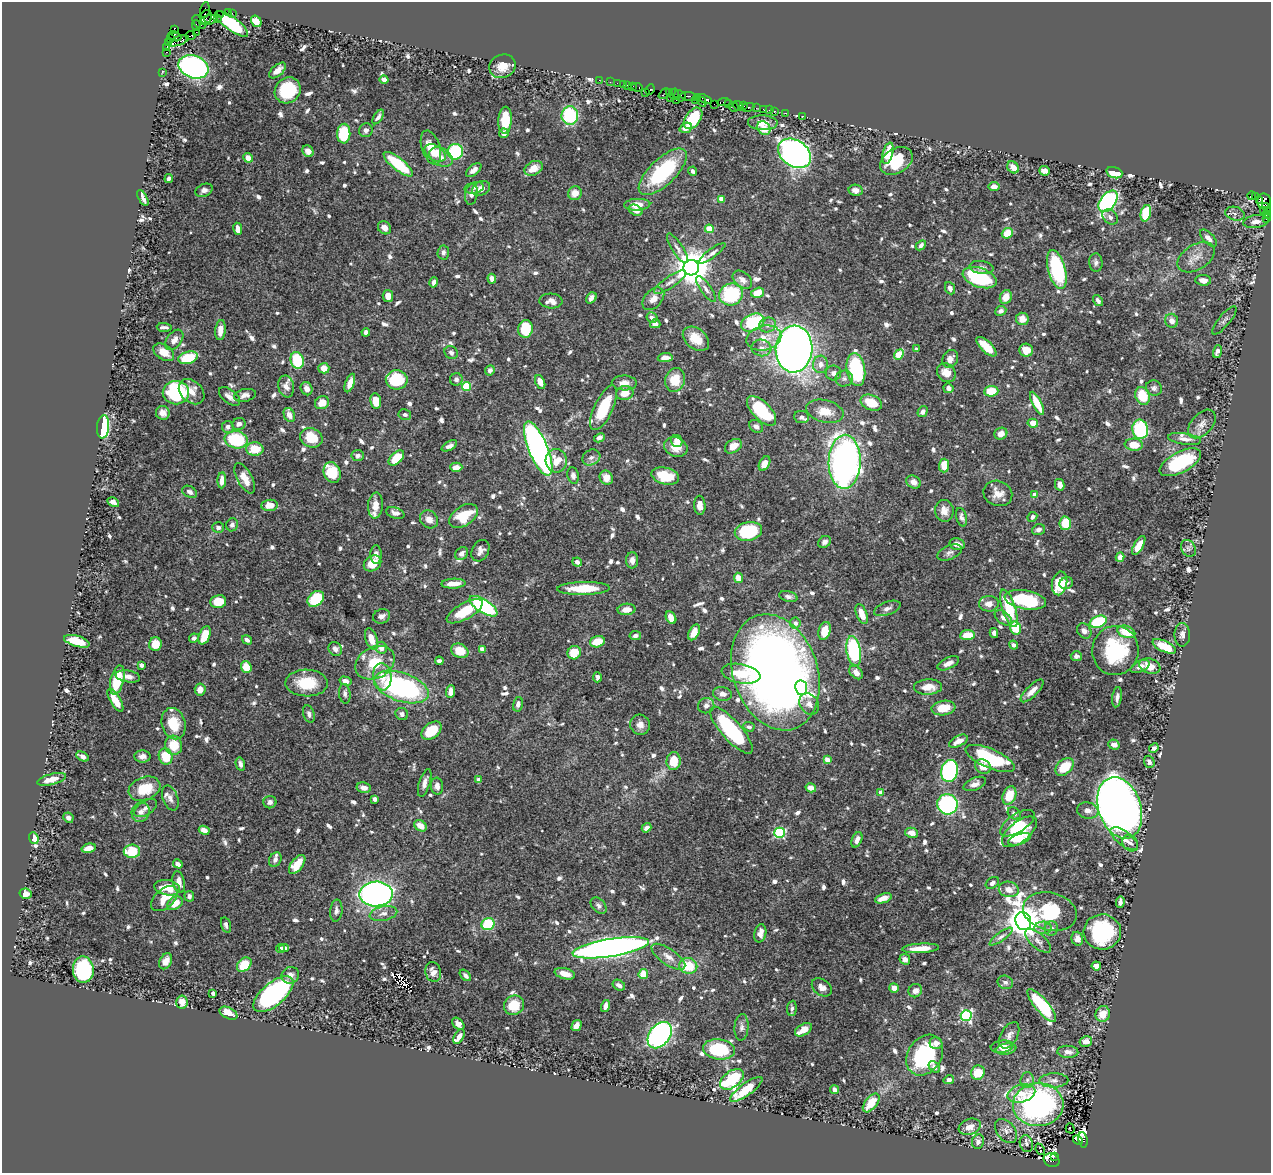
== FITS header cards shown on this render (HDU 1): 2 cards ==
NAXIS1  =                 1269
NAXIS2  =                 1171

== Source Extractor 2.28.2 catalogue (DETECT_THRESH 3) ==
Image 1269 x 1171 px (HDU 1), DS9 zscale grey, 1 PNG px = 1 image px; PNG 1273 x 1175 px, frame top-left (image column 1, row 1171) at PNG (2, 2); each listed source drawn as its Kron ellipse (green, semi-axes under 4 px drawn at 4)
Background 0.665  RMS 0.0097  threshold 0.029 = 3 sigma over >= 5 px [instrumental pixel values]
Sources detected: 909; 1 with non-positive FLUX_AUTO (blend fragments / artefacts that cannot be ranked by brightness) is neither listed nor drawn; of the other 908, the 500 brightest by FLUX_AUTO listed and drawn (408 fainter detections omitted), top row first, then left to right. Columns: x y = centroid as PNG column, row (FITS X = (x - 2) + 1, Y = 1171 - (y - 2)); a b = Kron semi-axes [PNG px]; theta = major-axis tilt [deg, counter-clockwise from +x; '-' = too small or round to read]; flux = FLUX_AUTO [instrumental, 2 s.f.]
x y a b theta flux
205 10 8 4 79 75
228 12 2 2 - 6.4
232 13 2 2 - 6.3
220 15 4 2 - 22
206 17 7 6 - 430
217 18 3 2 - 14
208 20 8 4 14 490
256 21 6 5 - 12
199 22 8 5 -45 46
232 24 20 6 -36 61
196 26 5 3 - 52
174 30 4 2 - 32
196 32 2 2 - 3.4
191 35 5 3 - 55
175 36 7 4 -24 380
170 39 3 2 - 13
179 41 10 4 20 350
169 43 3 2 - 20
167 47 3 2 - 31
167 52 3 2 - 21
502 66 13 11 22 8.6
193 67 15 11 -21 180
277 70 10 5 42 6.3
162 72 2 2 - 6.8
384 79 4 4 - 3.2
599 80 2 2 - 12
610 82 2 2 - 15
617 83 2 2 - 8.6
623 84 2 2 - 25
627 85 3 3 - 42
633 86 4 3 - 40
637 87 6 3 -8 69
288 90 14 12 46 38
650 90 5 4 - 47
646 93 4 3 - 56
669 93 4 2 - 44
664 94 6 3 43 54
674 94 6 3 79 20
680 96 6 5 - 100
688 96 8 3 -9 110
670 98 2 2 - 15
698 98 4 2 - 25
705 99 7 3 -20 72
676 100 3 2 - 25
695 100 2 2 - 29
702 102 5 3 - 50
724 102 7 3 6 64
728 103 4 3 - 32
714 104 2 2 - 7.9
738 106 6 4 -38 54
744 106 4 2 - 21
734 107 5 3 - 61
748 107 6 3 12 72
756 108 3 2 - 5.1
764 109 4 3 - 67
769 110 2 2 - 8.2
774 111 3 3 - 46
785 113 3 2 - 13
570 116 9 8 - 50
803 116 2 2 - 11
378 117 8 4 56 2.4
693 118 12 7 55 29
505 120 13 6 86 18
763 123 15 7 -2 7.9
686 128 6 5 - 5.4
764 128 7 6 - 11
366 130 7 6 - 2.6
504 133 5 4 - 4.2
344 134 10 6 88 39
431 148 17 9 -71 10
308 151 6 5 - 3.1
455 152 8 7 - 44
435 153 11 7 -33 14
794 153 18 13 -34 390
888 153 11 5 75 16
441 157 12 8 -31 5.6
248 158 5 4 - 6.6
896 161 17 12 32 29
398 164 18 6 -38 40
1013 167 7 5 -45 6.1
533 168 10 6 27 7.9
474 170 9 5 40 3.6
693 171 4 4 - 2.2
1045 171 5 4 - 6.5
663 172 31 13 44 57
1114 173 8 5 -18 14
169 178 4 3 - 2.2
994 187 5 4 - 4.9
474 188 10 5 12 2.2
481 188 9 7 29 5.2
204 190 9 6 22 2.8
856 190 7 5 -12 3.4
575 193 7 6 - 7
471 194 10 6 80 3
1252 196 4 3 - 57
1255 196 3 3 - 15
143 198 9 3 -61 2.6
721 199 4 4 - 8.3
1108 201 12 7 52 130
1259 201 3 2 - 79
1264 202 8 6 -79 160
637 205 13 6 3 7.1
1266 207 4 3 - 49
636 210 7 5 -29 5.4
1263 210 3 2 - 29
1267 210 3 3 - 100
1146 213 8 5 76 28
1235 214 10 6 -15 2.7
1267 215 4 3 - 28
1110 217 8 6 -43 2.5
1266 219 3 2 - 19
1256 222 13 6 8 3.9
384 228 7 6 - 4
238 229 6 4 -80 4.3
709 229 4 4 - 19
1007 233 6 5 - 15
1208 238 10 5 -45 4
921 245 6 4 44 2.3
677 248 17 5 -57 3.5
443 253 7 5 85 2.4
712 253 16 4 36 2.6
1196 257 20 12 32 8.7
1096 262 9 6 -86 2.4
691 268 8 7 - 1900
982 268 12 6 -8 2.6
1057 269 20 8 -75 59
980 278 18 9 -20 47
492 279 5 4 - 5.4
742 280 11 7 -41 4.6
1203 280 8 5 -6 4.2
434 282 5 4 - 2.4
670 282 19 5 34 4.5
950 288 6 5 - 2.7
706 289 15 5 -55 3.1
758 293 6 5 - 10
731 294 12 11 - 47
388 296 6 5 - 5.9
1006 297 7 5 62 7.8
591 298 6 4 54 2.6
653 299 13 8 48 6.6
1098 300 6 4 -55 2.5
551 301 12 7 -3 5.9
1001 311 6 5 - 2.8
652 318 6 5 - 3.2
1022 319 6 6 - 6.6
1224 320 17 5 51 2.7
1172 321 7 6 - 4.7
753 323 12 8 24 49
655 324 5 4 - 2.7
768 325 8 7 - 3
164 327 7 3 -3 2.3
525 329 9 7 83 27
220 330 10 5 84 6.1
366 332 4 4 - 2.7
764 338 17 12 14 10
696 339 15 10 -39 12
174 340 11 7 54 4.9
986 347 13 5 -44 16
761 348 10 8 -9 3.5
794 349 23 18 87 520
916 349 3 3 - 2.5
1026 350 7 6 - 9
1217 351 6 4 71 3.5
164 352 11 7 -34 8
451 353 7 6 - 2.3
899 355 5 4 - 23
188 358 10 6 15 24
665 358 7 4 5 4.8
950 359 9 7 63 5.2
297 360 8 6 -73 33
820 364 8 7 - 4.4
324 368 5 5 - 6.9
856 369 16 9 -81 61
490 370 5 4 - 2.4
833 373 7 7 - 2.7
946 373 10 8 -47 8.9
456 379 6 6 - 2.3
844 379 9 8 - 2.6
397 380 11 10 - 29
675 380 12 10 76 13
540 382 7 4 -66 7.7
350 383 10 4 70 5.8
624 383 12 7 -1 5.6
286 386 11 8 -79 4.9
467 387 4 4 - 34
948 388 5 5 - 3.2
1154 388 8 7 - 2.4
307 389 7 5 -66 4.2
991 391 7 5 4 17
192 392 14 10 -43 7.2
176 393 13 11 1 66
625 393 9 7 12 8.9
245 395 11 6 13 3.3
230 396 12 6 -38 3.7
1143 396 9 7 -67 21
376 401 7 5 -81 9.4
322 403 7 6 - 8.5
871 403 11 7 -24 15
1037 403 13 4 -64 15
604 408 24 9 65 28
762 411 19 9 -46 47
825 411 19 11 -14 11
923 412 6 4 56 2.5
163 413 7 7 - 3.7
289 415 7 5 -65 5.8
405 415 6 5 - 2.3
802 417 7 6 - 2.2
1033 423 5 4 - 9.9
239 424 7 6 - 3.4
1202 424 17 10 48 5.7
756 426 7 5 -36 2.9
103 427 12 6 84 53
228 427 6 6 - 2.7
1140 429 9 8 - 51
1001 434 6 5 - 5.6
311 438 11 9 -22 18
599 438 5 4 - 2.3
1185 439 16 5 -8 4.6
236 440 11 8 -9 46
677 441 6 5 - 5.8
1134 445 9 6 -5 11
449 446 8 4 29 2.4
733 446 9 6 33 7.6
676 447 12 9 -22 9
255 449 8 6 -2 15
538 449 29 9 -67 340
358 456 6 5 - 2.3
591 457 9 7 28 2.9
396 458 9 5 44 18
556 461 12 10 -88 12
845 462 27 16 88 360
1180 462 22 10 28 46
764 464 8 5 61 7.6
944 465 7 5 86 11
456 467 6 4 0 5.6
332 472 10 8 -67 23
573 476 8 5 -80 2.5
665 476 14 8 -14 19
245 478 16 7 -61 8.3
606 478 7 6 - 6.2
222 480 8 4 86 5.6
913 482 7 6 - 4.9
1060 485 6 4 -76 4.3
190 492 8 5 -30 2.6
998 493 15 12 -22 7.4
1034 495 4 4 - 5.5
113 502 6 4 -29 4.3
270 505 8 5 7 9
700 505 9 5 -86 5
375 506 13 7 85 6.9
944 511 11 9 -85 5.6
395 513 9 5 -18 3.5
464 516 16 9 34 27
962 517 9 5 -75 2.2
1032 517 5 4 - 2.6
429 519 9 8 - 5.5
1065 523 6 5 - 18
232 525 6 6 - 2.3
218 527 6 5 - 2.5
1038 530 6 5 - 2.4
748 531 14 9 12 36
825 542 7 5 40 2.9
957 544 8 5 -14 3.3
1139 545 10 4 59 9.9
1188 548 9 7 -59 2.4
480 551 11 8 61 3.6
949 553 13 7 23 2.8
461 554 7 6 - 3.2
376 555 9 5 -90 3.1
1120 557 5 4 - 5
632 560 8 6 89 3.3
577 562 5 4 - 3.1
372 563 9 7 34 12
738 578 5 4 - 7.8
1059 583 12 7 78 21
1066 583 7 6 - 2.8
453 584 12 5 2 7.6
583 588 26 6 1 21
788 597 9 5 -14 2.3
316 599 9 7 42 35
1025 600 21 9 -10 44
218 602 8 6 8 16
989 604 10 7 3 4.5
483 606 16 6 -33 100
887 608 14 6 21 3.2
1009 608 19 6 -72 30
626 609 9 5 3 5.4
465 611 20 8 29 22
862 614 10 5 -69 9
382 616 9 7 19 2.9
671 618 7 5 -61 7.1
1003 618 10 6 -38 3.8
1098 622 9 5 23 39
795 623 5 5 - 4.1
1016 628 6 5 - 20
824 631 9 6 73 11
1084 631 8 6 -51 3.9
694 632 8 5 64 9.2
1126 632 9 6 -19 16
994 633 5 4 - 3
205 635 9 5 69 14
967 635 7 5 3 12
1182 635 12 8 -89 3.1
635 636 6 4 10 2.4
194 638 5 4 - 2.7
372 639 11 6 -72 9.1
247 640 5 4 - 2.5
77 641 13 5 -16 22
597 642 7 5 15 13
155 644 7 6 - 11
1014 645 5 4 - 2.3
1164 646 13 5 -24 18
381 648 6 5 - 5.3
335 649 7 6 - 2.9
482 649 4 4 - 6.7
460 651 9 7 -24 13
854 651 15 7 -80 76
1115 651 25 23 82 55
574 653 7 6 - 13
1076 656 5 5 - 2.5
439 661 4 4 - 2.3
375 663 21 15 28 21
948 663 11 5 26 4.2
142 665 4 4 - 4.2
1150 666 11 7 -19 8.7
246 667 6 5 - 12
1140 667 10 5 26 3.9
775 672 59 42 -71 720
856 672 8 5 -47 5.1
741 674 19 9 -10 18
128 676 12 6 -9 4.8
382 677 14 9 -82 8.1
597 677 5 4 - 2.2
117 680 15 6 76 26
345 681 6 4 -15 4.1
307 683 21 13 -1 24
401 687 28 14 -19 130
928 687 14 7 1 8.8
801 688 7 6 - 14
200 689 6 5 - 5.7
1032 691 15 5 45 5.6
451 692 6 4 85 5.5
345 694 10 5 -83 2.2
722 694 9 7 -9 4.3
1117 697 10 5 82 2.6
115 700 13 5 -59 13
518 704 7 5 77 2.8
809 704 11 9 -54 4.1
706 706 8 7 - 3.5
943 708 12 7 9 11
309 714 9 5 -70 2.4
402 714 6 6 - 2.6
174 724 16 11 -75 17
640 725 10 10 - 4.7
749 727 6 4 -23 2.2
731 730 30 10 -49 75
431 731 11 7 38 21
958 741 10 5 26 6.3
174 745 9 8 - 15
1114 745 5 5 - 5
1154 748 5 4 - 2.3
142 756 8 6 -3 3.5
166 756 8 7 - 18
82 757 7 4 -28 4
990 758 26 9 -23 50
827 760 4 4 - 10
674 761 9 7 86 15
1149 762 6 5 - 3.2
240 764 6 4 -75 2.5
983 767 8 6 -32 6.7
1065 767 10 7 42 21
949 771 11 8 77 110
51 779 15 5 15 7.1
479 780 4 4 - 3.1
425 783 14 5 72 4.3
975 784 12 6 22 3.6
437 786 8 6 -84 4
364 788 7 5 -12 4.4
811 788 5 4 - 6.1
144 789 16 11 20 19
881 792 3 3 - 3.3
1009 795 9 6 67 14
170 798 13 7 -70 3.6
375 799 4 4 - 4.7
270 802 6 6 - 2.5
947 804 10 10 - 110
146 808 13 7 33 3.1
1120 808 31 21 -71 820
1088 810 11 8 -9 3.8
141 812 10 8 67 4
1014 813 7 5 -41 2.4
68 818 5 5 - 2.7
1017 823 19 9 33 13
420 826 7 5 -33 7.2
647 828 5 4 - 3
204 830 5 4 - 4.7
1019 832 21 10 39 33
780 833 5 5 - 69
912 833 6 5 - 5.8
34 838 6 4 -67 10
1019 839 12 5 18 8.8
1124 839 16 7 -37 6.1
857 840 8 5 67 5
1130 843 9 7 -54 2.4
89 848 7 4 15 7.7
132 851 8 6 1 28
275 860 7 5 58 2.4
178 864 5 4 - 3
297 864 11 5 52 15
179 882 11 6 -77 6.4
992 883 7 5 34 2.4
167 888 13 7 -9 15
1009 889 10 8 -10 6.9
25 894 6 5 - 5.9
376 894 17 12 1 300
189 896 5 4 - 2.2
883 898 8 4 20 6.7
164 899 16 9 42 11
1120 902 6 4 86 2.5
175 903 8 6 33 9.1
599 906 9 6 -47 2.5
336 911 11 6 83 3
1050 912 27 19 -13 38
383 913 14 7 13 4.5
1023 921 9 7 -66 1600
488 924 7 6 - 35
226 925 8 5 -74 2.2
1043 928 8 6 2 2.7
1051 928 7 6 - 2.8
1102 932 18 17 - 63
760 933 9 6 77 4.6
1001 937 14 4 36 2.3
1077 939 7 5 -75 4
1038 941 16 7 -41 3.9
284 948 5 4 - 2.8
611 948 38 9 9 550
921 948 18 5 3 11
281 949 4 4 - 2.3
668 957 19 8 -34 6.4
905 959 6 5 - 3.3
166 961 8 6 62 6.1
244 965 8 6 43 18
688 966 9 8 - 19
1096 966 4 4 - 6.7
83 970 13 10 -87 83
433 972 10 7 -75 5
565 974 10 5 -14 7.1
643 974 5 4 - 12
290 975 9 8 - 3.5
465 975 7 4 -45 2.6
1005 982 8 6 -23 2.4
619 985 7 5 -30 2.6
822 987 11 8 -36 4.7
894 988 5 4 - 6.3
915 991 7 6 - 4.1
213 993 4 3 - 3.2
273 994 24 11 40 140
182 1002 6 6 - 4.9
514 1005 10 9 - 18
1042 1005 21 6 -50 53
605 1006 6 4 76 3.7
792 1008 8 5 85 2.4
228 1013 9 5 -27 8.3
1103 1014 8 7 - 11
966 1016 5 5 - 89
458 1024 7 5 -45 3.3
577 1025 6 4 59 4.7
742 1027 13 7 86 3
803 1030 9 5 31 7.6
660 1035 15 10 52 210
1009 1035 14 8 61 4
459 1037 8 4 61 3.4
1086 1042 6 5 - 5.2
936 1043 6 6 - 4.2
1002 1047 11 6 7 5.9
719 1049 16 10 -7 42
1006 1049 10 5 10 5.3
1068 1052 10 6 -4 3.3
925 1055 22 16 56 64
934 1067 7 4 -47 2.8
978 1073 7 6 - 15
732 1079 13 8 37 50
949 1080 5 4 - 3.8
1027 1080 8 6 85 2.6
1054 1080 14 7 1 4
746 1089 19 6 36 21
835 1090 4 4 - 4.3
1021 1093 14 8 15 8.4
871 1103 11 6 51 14
1038 1105 25 21 2 170
970 1127 11 7 20 7
1070 1128 5 3 - 3.8
1006 1131 13 9 -52 4.3
1078 1140 5 3 - 10
1083 1140 8 4 -85 150
978 1142 7 6 - 3.2
1026 1144 8 6 -75 2.3
1040 1149 6 3 -65 5.3
1054 1156 3 3 - 40
1052 1160 8 6 -26 180
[408 fainter detections neither listed nor drawn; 1 non-positive-flux detection neither listed nor drawn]